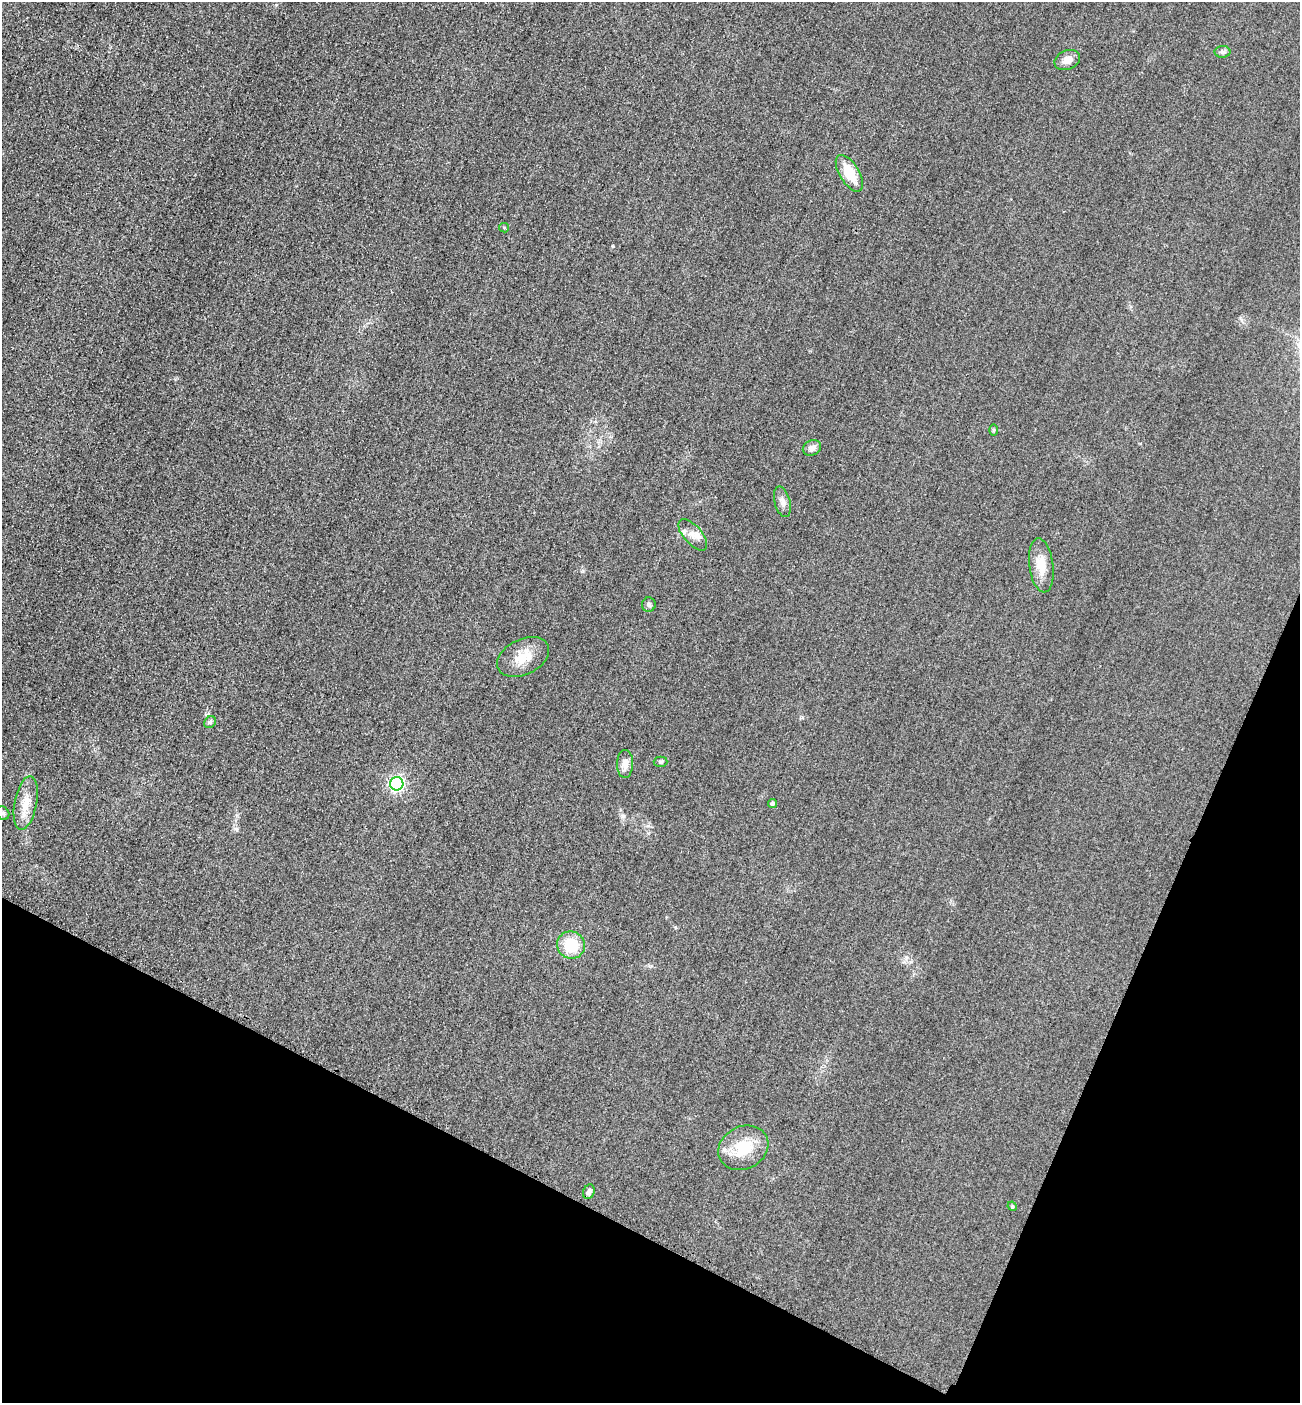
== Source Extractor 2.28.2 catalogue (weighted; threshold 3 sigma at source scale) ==
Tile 15 of 4 x 4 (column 3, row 4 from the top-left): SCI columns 2901-4198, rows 26-1426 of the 5667 x 5654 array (HDU 1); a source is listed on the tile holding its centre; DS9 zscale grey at full resolution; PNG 1302 x 1405 px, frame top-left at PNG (2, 2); each listed source drawn as its Kron ellipse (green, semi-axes under 4 px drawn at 4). Shown black and unused: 21% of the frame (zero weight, under 3 of 4 exposures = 3% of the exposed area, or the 3 px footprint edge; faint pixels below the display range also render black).
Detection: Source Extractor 2.28.2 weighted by HDU 2 'WHT'; one run over the whole footprint, this tile lists its part. Background 0.0571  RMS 0.017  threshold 0.0754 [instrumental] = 3 sigma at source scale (4.5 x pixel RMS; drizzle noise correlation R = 1.50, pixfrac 1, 0.05/0.05 arcsec/px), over >= 5 px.
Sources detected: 22; all 22 listed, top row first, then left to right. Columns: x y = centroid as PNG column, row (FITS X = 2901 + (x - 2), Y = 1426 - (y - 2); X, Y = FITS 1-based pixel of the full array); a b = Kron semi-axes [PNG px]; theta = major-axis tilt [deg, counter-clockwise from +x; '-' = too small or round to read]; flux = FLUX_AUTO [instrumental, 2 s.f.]
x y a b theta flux
1222 52 8 6 -1 4.3
1067 60 13 9 23 13
849 173 20 9 -59 38
504 228 5 4 - 2
994 430 6 4 89 2.1
812 448 9 7 25 8.7
782 502 16 7 -75 9.7
693 535 19 9 -48 16
1041 565 27 12 -83 27
649 605 7 6 - 4.2
523 657 28 17 26 32
210 722 6 5 - 3
660 762 7 5 -1 3.1
625 764 14 8 88 14
397 784 7 6 - 370
26 803 27 11 79 27
772 804 4 4 - 4.2
3 813 7 6 - 3.5
571 945 14 13 - 51
743 1148 26 21 27 54
589 1192 7 5 69 5
1012 1206 5 4 - 1.7
Isophote crosses this tile's border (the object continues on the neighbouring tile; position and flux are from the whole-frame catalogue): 1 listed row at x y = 3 813
Unlisted compact peaks at least as high as the median listed source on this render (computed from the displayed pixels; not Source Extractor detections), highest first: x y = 613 246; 236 829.